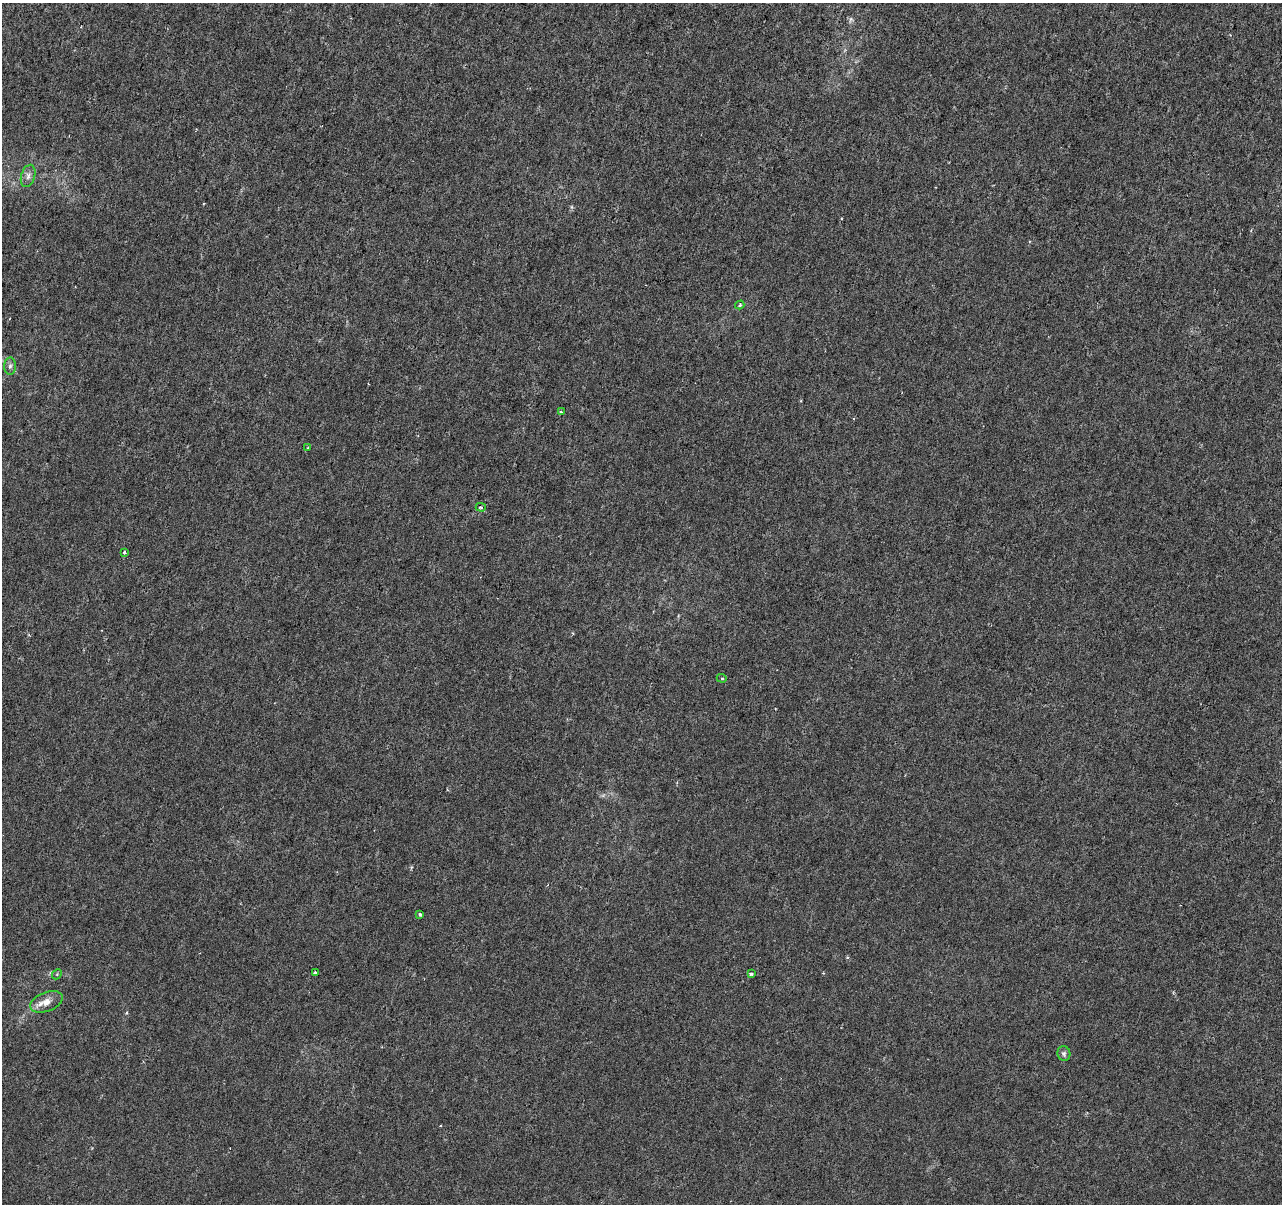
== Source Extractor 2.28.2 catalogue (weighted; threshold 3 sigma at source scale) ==
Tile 10 of 4 x 4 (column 2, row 3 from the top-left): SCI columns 1281-2560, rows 1424-2625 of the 5128 x 5312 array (HDU 1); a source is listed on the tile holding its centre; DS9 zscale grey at full resolution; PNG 1284 x 1206 px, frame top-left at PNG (2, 3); each listed source drawn as its Kron ellipse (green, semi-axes under 4 px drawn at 4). Shown black and unused: <1% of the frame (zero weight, under 3 of 6 exposures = <1% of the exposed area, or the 3 px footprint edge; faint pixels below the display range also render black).
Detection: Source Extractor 2.28.2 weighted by HDU 2 'WHT'; one run over the whole footprint, this tile lists its part. Background -4.65e-06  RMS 0.0013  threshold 0.00516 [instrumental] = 3 sigma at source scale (4.09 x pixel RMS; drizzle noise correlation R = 1.36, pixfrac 0.8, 0.0396/0.0396 arcsec/px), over >= 5 px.
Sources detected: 14; all 14 listed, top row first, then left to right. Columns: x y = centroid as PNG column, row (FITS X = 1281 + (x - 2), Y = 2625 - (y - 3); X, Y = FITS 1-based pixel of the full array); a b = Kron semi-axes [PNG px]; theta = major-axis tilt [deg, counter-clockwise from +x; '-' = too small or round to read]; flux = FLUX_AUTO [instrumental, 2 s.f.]
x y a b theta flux
28 176 11 7 73 0.5
740 305 4 4 - 0.21
10 366 8 6 88 0.33
561 412 3 2 - 0.19
308 447 4 2 - 0.092
481 507 5 4 - 0.19
124 552 4 3 - 0.21
722 678 5 4 - 0.18
420 914 3 3 - 0.19
315 973 4 3 - 0.18
57 974 5 4 - 0.14
751 974 3 3 - 0.47
46 1002 17 9 21 1.3
1064 1053 7 6 - 0.27